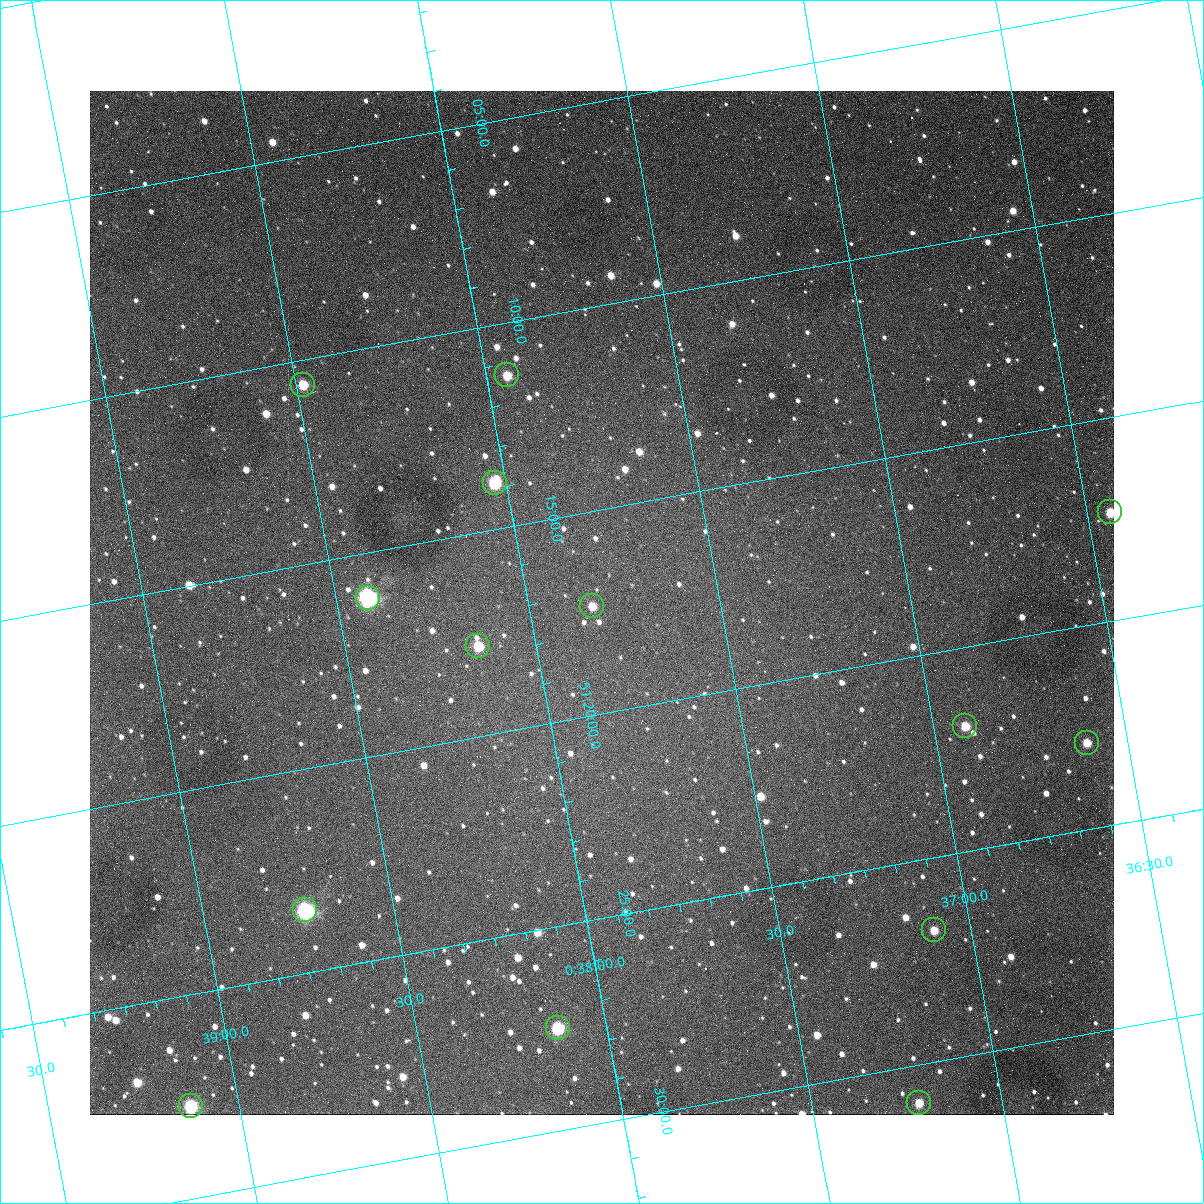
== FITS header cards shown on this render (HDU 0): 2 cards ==
NAXIS1  =                 1024
NAXIS2  =                 1024

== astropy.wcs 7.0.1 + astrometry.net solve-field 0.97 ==
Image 1024 x 1024 px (HDU 0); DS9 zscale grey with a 90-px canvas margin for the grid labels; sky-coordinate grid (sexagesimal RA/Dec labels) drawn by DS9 from the SOLVED WCS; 14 Tycho-2 reference stars matched to detected sources circled (green)
Header WCS: none
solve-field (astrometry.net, Tycho-2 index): SOLVED blind (the file carries no WCS)
Solved WCS: RA---TAN-SIP/DEC--TAN-SIP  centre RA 00:37:48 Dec +51:17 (9.45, +51.29 deg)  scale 1.49 arcsec/px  FOV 25.5' x 25.5'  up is -170 deg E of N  parity flipped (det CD > 0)
(file carries no celestial WCS; the grid is the blind solution)
Tycho-2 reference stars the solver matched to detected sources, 14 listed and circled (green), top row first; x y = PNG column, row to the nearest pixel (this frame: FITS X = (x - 90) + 1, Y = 1024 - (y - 91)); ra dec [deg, ICRS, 3 dp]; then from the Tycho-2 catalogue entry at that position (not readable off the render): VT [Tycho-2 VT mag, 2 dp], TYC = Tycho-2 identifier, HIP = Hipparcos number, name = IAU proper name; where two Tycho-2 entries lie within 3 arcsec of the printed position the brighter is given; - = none
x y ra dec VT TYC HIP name
507 375 9.486 +51.188 10.87 3261-2086-1 - -
303 385 9.620 +51.177 10.71 3261-2090-1 - -
495 483 9.507 +51.231 9.24 3261-2068-1 - -
1110 512 9.110 +51.289 10.95 3261-2033-1 - -
368 598 9.604 +51.268 7.70 3261-1879-1 3018 -
592 606 9.459 +51.289 11.04 3261-1703-1 - -
478 646 9.538 +51.296 10.24 3261-1493-1 - -
965 726 9.229 +51.365 11.03 3261-2198-1 - -
1087 743 9.152 +51.381 11.06 3261-1519-1 - -
305 910 9.683 +51.391 7.88 3261-1837-1 - -
934 930 9.274 +51.446 10.91 3261-1253-1 - -
558 1028 9.532 +51.458 9.03 3261-1423-1 - -
919 1103 9.305 +51.516 11.13 3261-2117-1 - -
191 1106 9.782 +51.462 9.45 3261-1155-1 - -